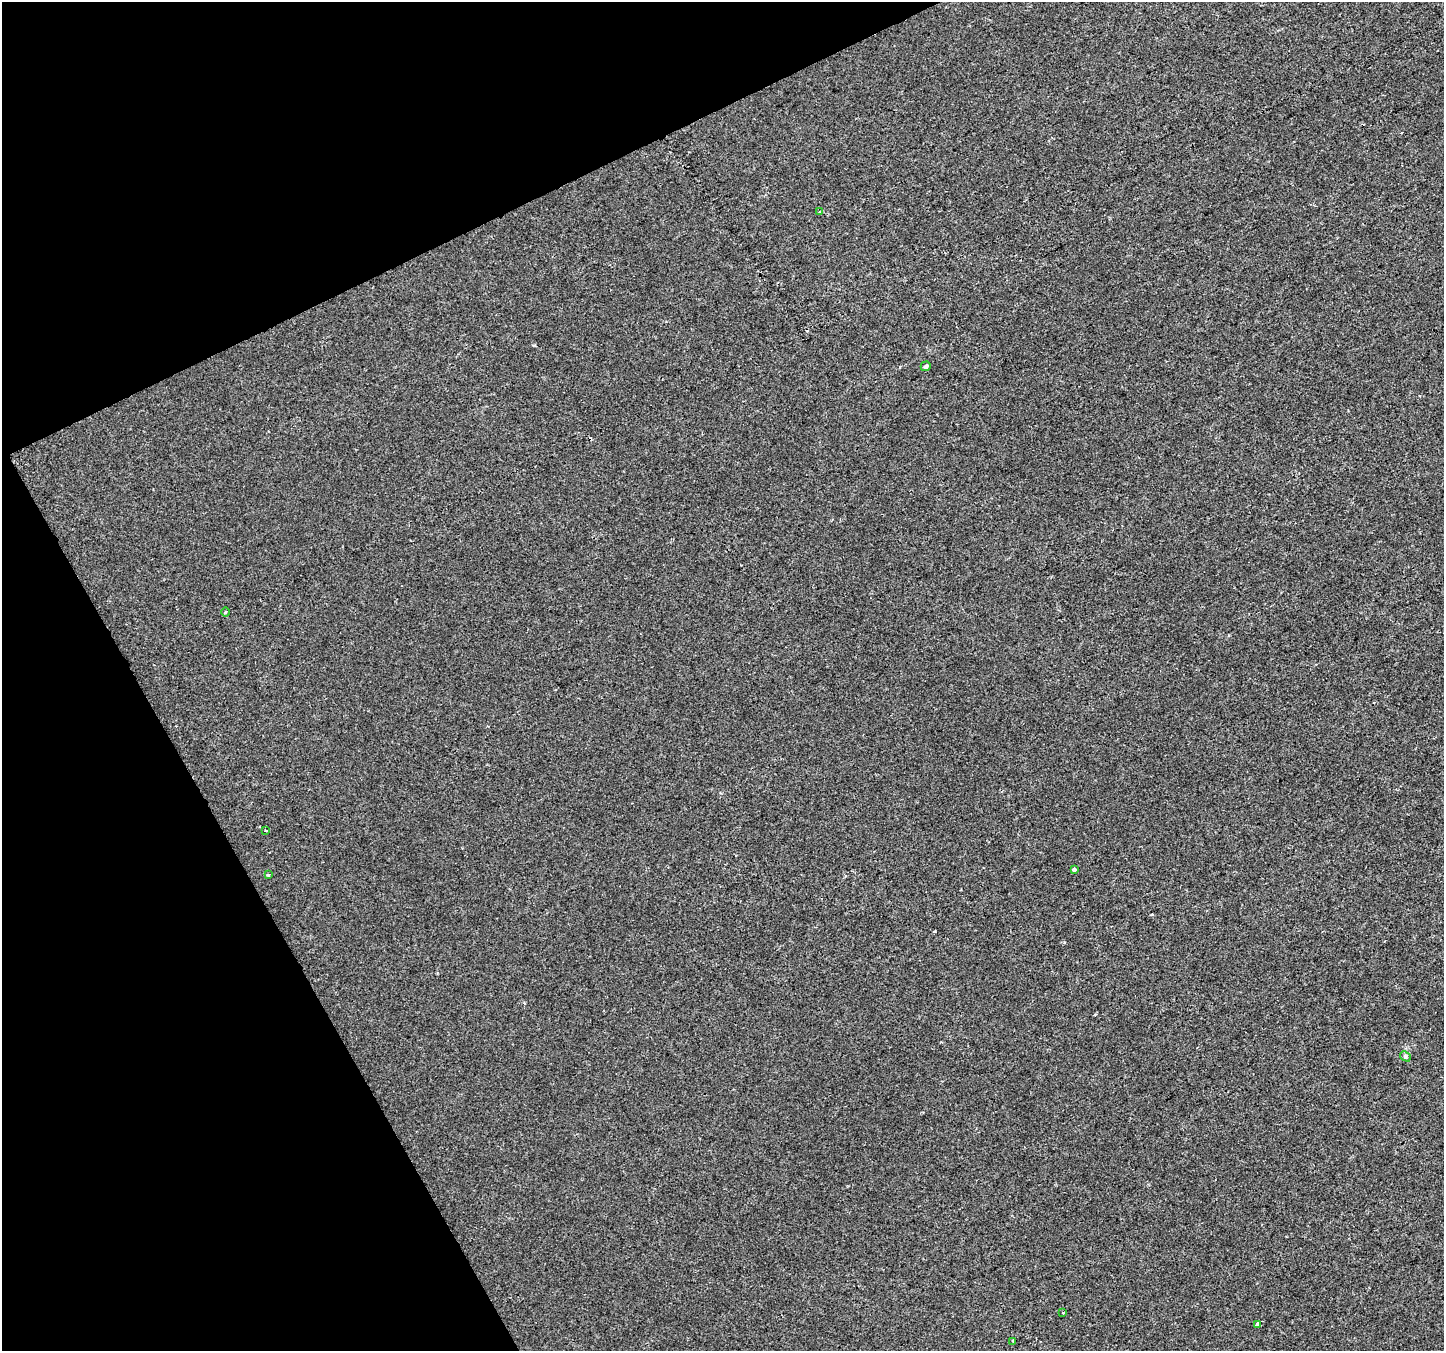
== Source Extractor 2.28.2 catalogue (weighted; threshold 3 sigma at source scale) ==
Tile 5 of 4 x 4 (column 1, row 2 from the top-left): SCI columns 1-1442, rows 2798-4146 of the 5772 x 5655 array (HDU 1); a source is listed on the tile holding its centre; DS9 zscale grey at full resolution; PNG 1446 x 1353 px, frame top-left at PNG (2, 2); each listed source drawn as its Kron ellipse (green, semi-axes under 4 px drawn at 4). Shown black and unused: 23% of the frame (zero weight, under 2 of 3 exposures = <1% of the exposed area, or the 3 px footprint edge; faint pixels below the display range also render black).
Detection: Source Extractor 2.28.2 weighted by HDU 2 'WHT'; one run over the whole footprint, this tile lists its part. Background 2.47e-04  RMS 0.0042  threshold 0.019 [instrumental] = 3 sigma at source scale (4.5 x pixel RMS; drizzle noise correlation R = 1.50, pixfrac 1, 0.0396/0.0396 arcsec/px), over >= 5 px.
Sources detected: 11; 1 cosmic-ray / hot-pixel residue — neither listed nor drawn; the other 10 listed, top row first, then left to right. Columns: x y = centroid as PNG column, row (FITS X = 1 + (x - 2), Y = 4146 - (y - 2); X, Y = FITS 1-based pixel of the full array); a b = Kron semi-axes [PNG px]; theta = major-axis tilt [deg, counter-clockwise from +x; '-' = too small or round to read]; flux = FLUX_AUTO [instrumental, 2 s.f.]
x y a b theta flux
820 212 4 4 - 0.47
926 366 5 5 - 0.99
225 612 5 3 - 0.49
266 830 4 2 - 0.39
1074 869 4 3 - 3.4
268 875 3 3 - 0.54
1405 1056 6 4 -46 0.67
1063 1313 3 3 - 0.47
1257 1324 3 3 - 1.9
1013 1341 3 2 - 1.1